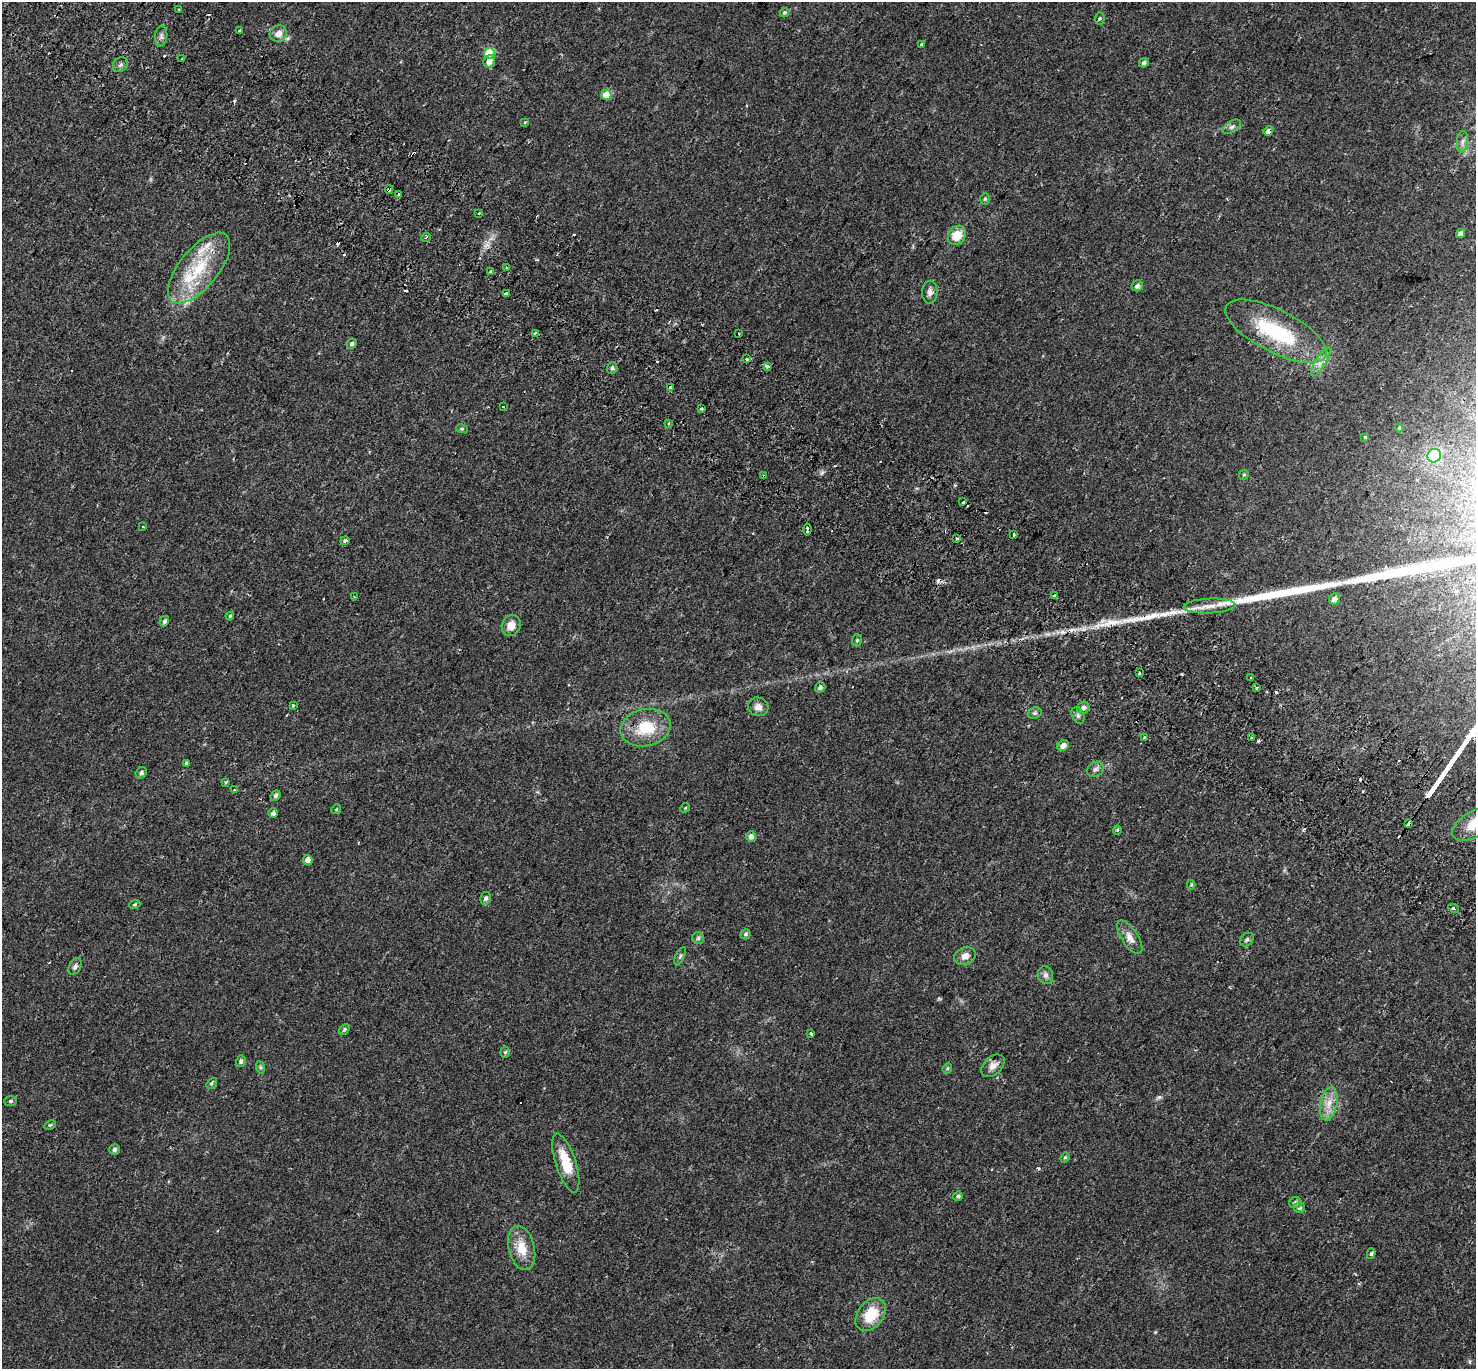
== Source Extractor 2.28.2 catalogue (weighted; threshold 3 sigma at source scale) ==
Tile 11 of 4 x 4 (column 3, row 3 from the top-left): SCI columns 3017-4490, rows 1658-3024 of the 6044 x 6110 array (HDU 1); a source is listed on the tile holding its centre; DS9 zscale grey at full resolution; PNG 1478 x 1371 px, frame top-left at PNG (2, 2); each listed source drawn as its Kron ellipse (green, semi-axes under 4 px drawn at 4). Shown black and unused: <1% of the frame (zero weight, under 2 of 3 exposures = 5% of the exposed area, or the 3 px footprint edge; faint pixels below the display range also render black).
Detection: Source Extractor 2.28.2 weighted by HDU 2 'WHT'; one run over the whole footprint, this tile lists its part. Background 0.0254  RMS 0.0035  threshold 0.0156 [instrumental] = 3 sigma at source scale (4.5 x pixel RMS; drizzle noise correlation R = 1.50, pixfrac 1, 0.0396/0.0396 arcsec/px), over >= 5 px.
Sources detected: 152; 1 inside a brighter object's white glare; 26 cosmic-ray / hot-pixel residue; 1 long thin detection or spike segment (spike, bleed or trail) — neither listed nor drawn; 3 inside a brighter listed object's ellipse — not listed separately; the other 121 listed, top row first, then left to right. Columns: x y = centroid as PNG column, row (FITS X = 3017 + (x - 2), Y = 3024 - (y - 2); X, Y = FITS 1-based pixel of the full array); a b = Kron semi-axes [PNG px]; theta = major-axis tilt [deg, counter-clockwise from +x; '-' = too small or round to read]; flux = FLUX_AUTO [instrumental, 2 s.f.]
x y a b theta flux
179 10 3 2 - 0.41
784 12 5 4 - 0.46
1100 18 6 4 86 0.45
240 31 3 3 - 0.65
278 34 9 7 29 2.1
161 36 10 6 84 1
921 44 3 3 - 0.5
489 53 5 5 - 12
182 59 3 2 - 0.26
489 61 6 5 - 2
1144 63 5 4 - 0.79
120 65 8 6 44 0.88
606 95 5 5 - 6.3
525 122 3 3 - 0.74
1232 127 10 5 31 0.93
1268 131 5 4 - 1.3
1462 142 11 5 82 1.1
389 190 4 3 - 2.7
399 195 4 3 - 4.1
985 199 6 5 - 0.53
479 213 3 3 - 0.7
1460 234 5 4 - 1.1
957 235 10 8 52 5.7
426 238 5 3 - 0.42
507 267 3 3 - 0.93
199 268 43 19 50 18
491 271 4 3 - 3.1
1137 286 6 5 - 1.1
930 292 11 8 88 1.5
506 293 3 3 - 2
1276 331 56 21 -27 27
535 333 4 3 - 0.75
739 334 3 2 - 0.57
352 344 5 5 - 0.71
747 359 3 3 - 0.64
1321 362 16 5 58 2
767 366 4 3 - 1.6
612 368 6 5 - 0.65
671 388 3 3 - 0.74
503 407 3 3 - 0.85
701 409 3 3 - 1.4
669 423 3 3 - 0.87
1399 428 4 4 - 0.41
462 429 6 3 -18 0.38
1365 437 3 3 - 1.2
1434 456 7 6 - 26
1244 475 5 4 - 0.4
764 476 3 3 - 1.5
963 502 3 3 - 1
143 526 3 2 - 0.45
807 529 5 3 - 4.5
1013 535 3 2 - 0.58
957 539 3 2 - 0.46
345 541 4 3 - 2.7
1055 595 3 3 - 0.8
355 597 4 2 - 0.25
1335 599 5 5 - 1.9
1209 606 26 7 2 3.9
230 616 4 4 - 0.38
164 621 5 4 - 0.76
511 625 11 9 68 3.3
857 640 6 5 - 0.52
1139 673 3 3 - 0.61
1251 678 3 3 - 0.92
820 687 5 5 - 0.87
1257 688 3 3 - 1.1
293 705 3 3 - 6.1
758 707 10 9 - 2.1
1083 708 6 6 - 1.2
1035 713 7 5 20 0.59
1078 715 9 5 -63 0.87
646 728 25 18 13 11
1144 738 3 3 - 0.94
1251 738 3 3 - 0.96
1063 746 6 5 - 1.9
187 763 4 4 - 1.5
1095 769 9 7 34 1.1
141 773 6 5 - 0.87
226 782 3 3 - 0.71
234 790 3 2 - 1.2
276 795 5 4 - 0.65
685 808 5 4 - 0.34
336 809 5 4 - 0.36
273 813 4 4 - 1
1409 824 3 3 - 190
1473 825 23 12 31 5.9
1117 830 4 4 - 0.39
751 836 5 5 - 1.3
308 860 5 4 - 2.4
1191 885 5 4 - 0.37
485 898 6 5 - 0.89
135 904 6 4 17 0.46
1454 908 5 4 - 0.54
745 934 5 5 - 0.65
1130 937 19 8 -57 2.7
698 938 6 6 - 0.65
1247 939 7 6 - 0.87
680 956 10 4 64 0.62
965 956 11 8 22 2.4
75 966 9 5 62 0.87
1046 975 9 7 -75 1.2
344 1029 6 4 46 0.58
811 1033 3 3 - 0.8
505 1052 5 4 - 0.5
241 1061 6 4 72 0.74
993 1066 13 9 43 2.2
260 1067 6 4 -71 0.5
947 1068 5 4 - 0.45
211 1083 6 4 47 0.4
10 1101 6 5 - 0.63
1329 1104 17 8 79 3.6
50 1125 6 4 29 0.38
114 1149 5 5 - 0.79
1065 1158 5 4 - 0.43
566 1163 31 10 -72 8.7
958 1196 5 4 - 0.59
1295 1203 6 5 - 0.88
1299 1208 5 5 - 0.99
522 1248 22 13 -76 6
1371 1254 5 4 - 0.53
871 1315 18 13 52 8.9
Overlapping masked pixels (flux is a lower limit): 6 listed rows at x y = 1268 131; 389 190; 399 195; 199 268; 764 476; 1409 824
Isophote crosses this tile's border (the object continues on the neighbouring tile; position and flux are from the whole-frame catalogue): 1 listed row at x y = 1473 825